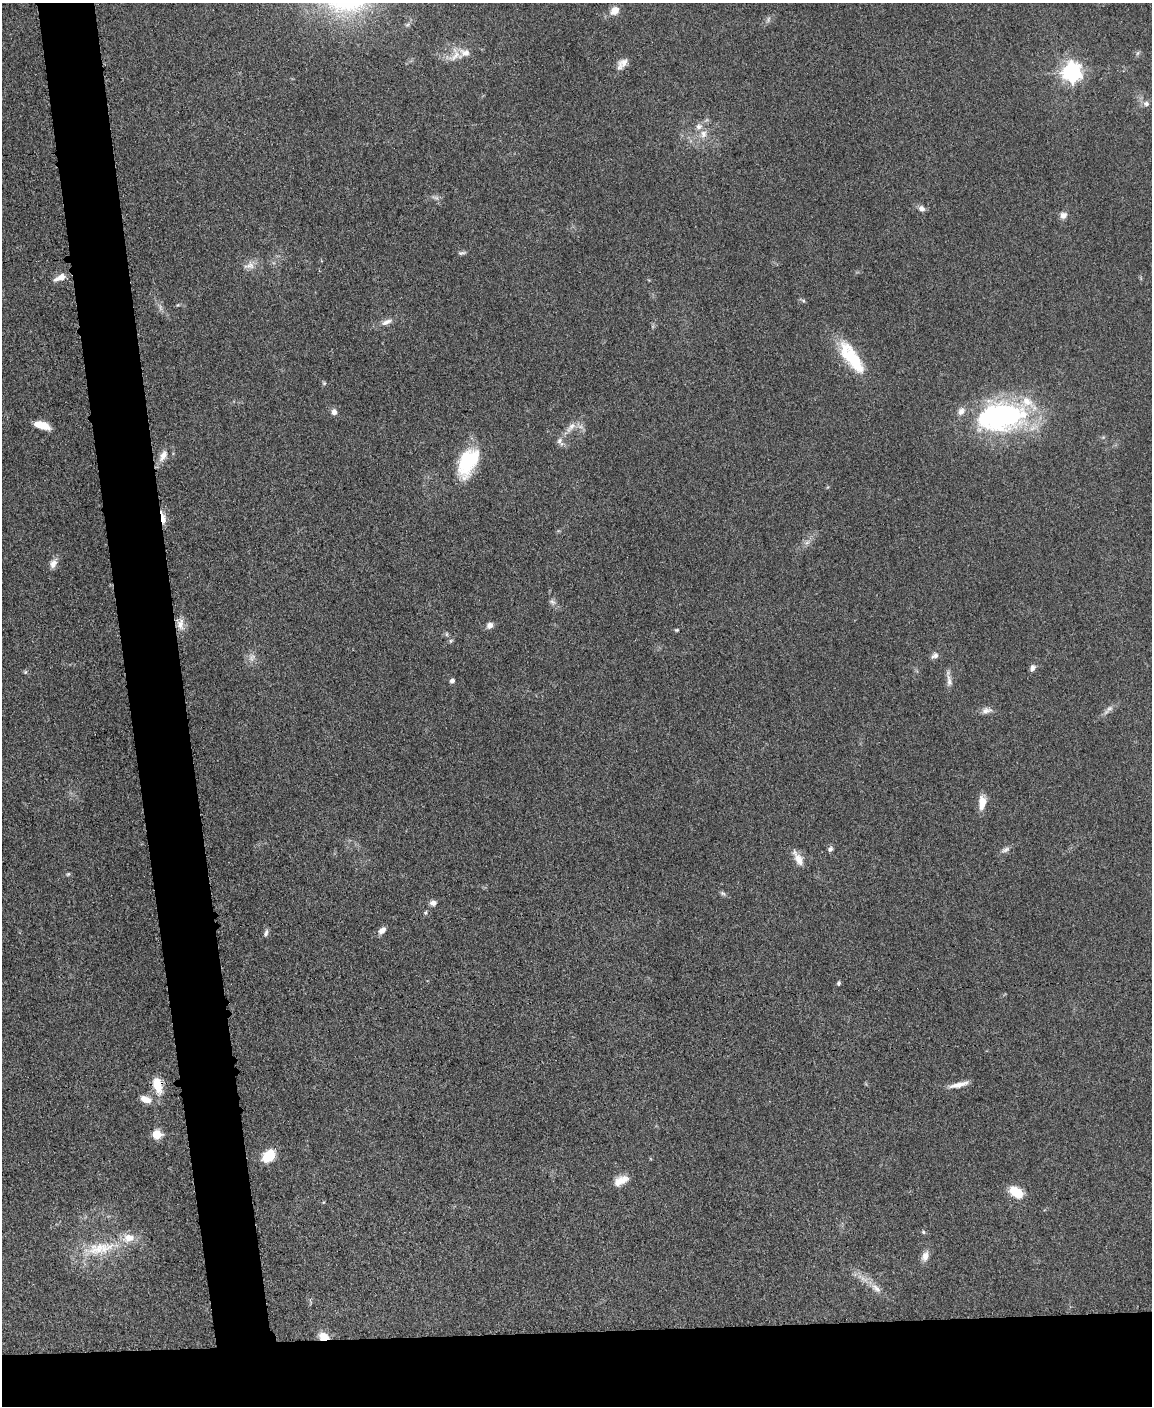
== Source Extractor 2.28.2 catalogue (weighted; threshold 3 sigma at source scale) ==
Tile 11 of 4 x 3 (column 3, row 3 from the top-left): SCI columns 2305-3454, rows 246-1649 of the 4611 x 4593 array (HDU 1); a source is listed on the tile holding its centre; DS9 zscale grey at full resolution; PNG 1154 x 1408 px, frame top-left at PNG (2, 3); no overlay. Shown black and unused: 10% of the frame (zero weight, under 3 of 5 exposures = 1% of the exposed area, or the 3 px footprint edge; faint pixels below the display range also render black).
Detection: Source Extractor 2.28.2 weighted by HDU 2 'WHT'; one run over the whole footprint, this tile lists its part. Background 0.0653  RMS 0.0062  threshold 0.0278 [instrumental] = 3 sigma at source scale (4.5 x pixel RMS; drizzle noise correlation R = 1.50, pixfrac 1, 0.05/0.05 arcsec/px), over >= 5 px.
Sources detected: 70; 2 too faint to see at this stretch — not listed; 7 inside a brighter listed object's ellipse — not listed separately; the other 61 listed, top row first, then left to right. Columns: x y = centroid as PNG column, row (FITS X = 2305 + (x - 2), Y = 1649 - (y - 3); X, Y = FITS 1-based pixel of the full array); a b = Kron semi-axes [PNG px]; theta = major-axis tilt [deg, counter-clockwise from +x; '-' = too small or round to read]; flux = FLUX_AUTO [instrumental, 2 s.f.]
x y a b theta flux
615 10 11 9 39 5.5
456 55 22 18 57 10
622 64 17 9 47 4.9
1072 72 7 7 - 320
1146 104 9 7 -29 2.3
703 134 11 9 80 4.6
435 197 12 3 -15 1.6
921 208 8 7 - 2.7
1063 215 9 8 - 3.1
462 253 11 4 10 1.4
249 266 17 8 13 4.7
60 277 16 8 21 5
803 301 6 5 - 1
386 322 16 7 22 4
852 357 46 16 -55 32
324 383 6 4 -45 0.85
334 412 8 7 - 2.8
1001 416 52 29 7 140
42 425 15 6 -17 11
571 427 20 7 47 5.5
163 455 18 9 63 5.9
468 462 33 18 64 35
163 518 16 5 -79 5.4
807 542 7 4 20 1.6
53 564 12 8 63 3.9
552 602 10 6 -31 2
180 624 18 9 89 5.6
490 625 8 7 - 2.9
677 630 5 4 - 0.73
446 634 6 4 90 0.93
451 641 6 5 - 0.96
935 655 10 7 32 2.5
1032 668 8 6 65 2.4
25 672 5 5 - 0.9
452 681 6 5 - 1.7
949 681 18 7 -81 3.7
1108 709 20 6 44 3.3
986 710 15 7 9 3.4
982 802 16 9 83 6.7
830 849 7 5 39 1.9
1006 850 12 6 27 2.3
798 858 22 9 -59 6.3
68 874 6 4 44 0.78
723 893 8 5 -20 1.3
433 903 7 6 - 3
425 913 6 5 - 0.99
382 930 11 6 45 3.3
266 933 9 5 67 1.8
839 983 6 4 67 1
959 1084 25 5 14 5.3
157 1085 15 8 -75 16
146 1099 15 8 -20 5.6
157 1134 5 5 - 29
269 1155 13 9 46 19
621 1180 18 10 26 7.4
1016 1192 14 9 -32 15
923 1232 5 4 - 0.88
100 1248 51 17 10 29
925 1256 13 8 72 4.4
876 1288 18 7 -44 5.1
324 1337 11 8 -20 9.1
Overlapping masked pixels (flux is a lower limit): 3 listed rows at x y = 163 518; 157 1085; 324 1337